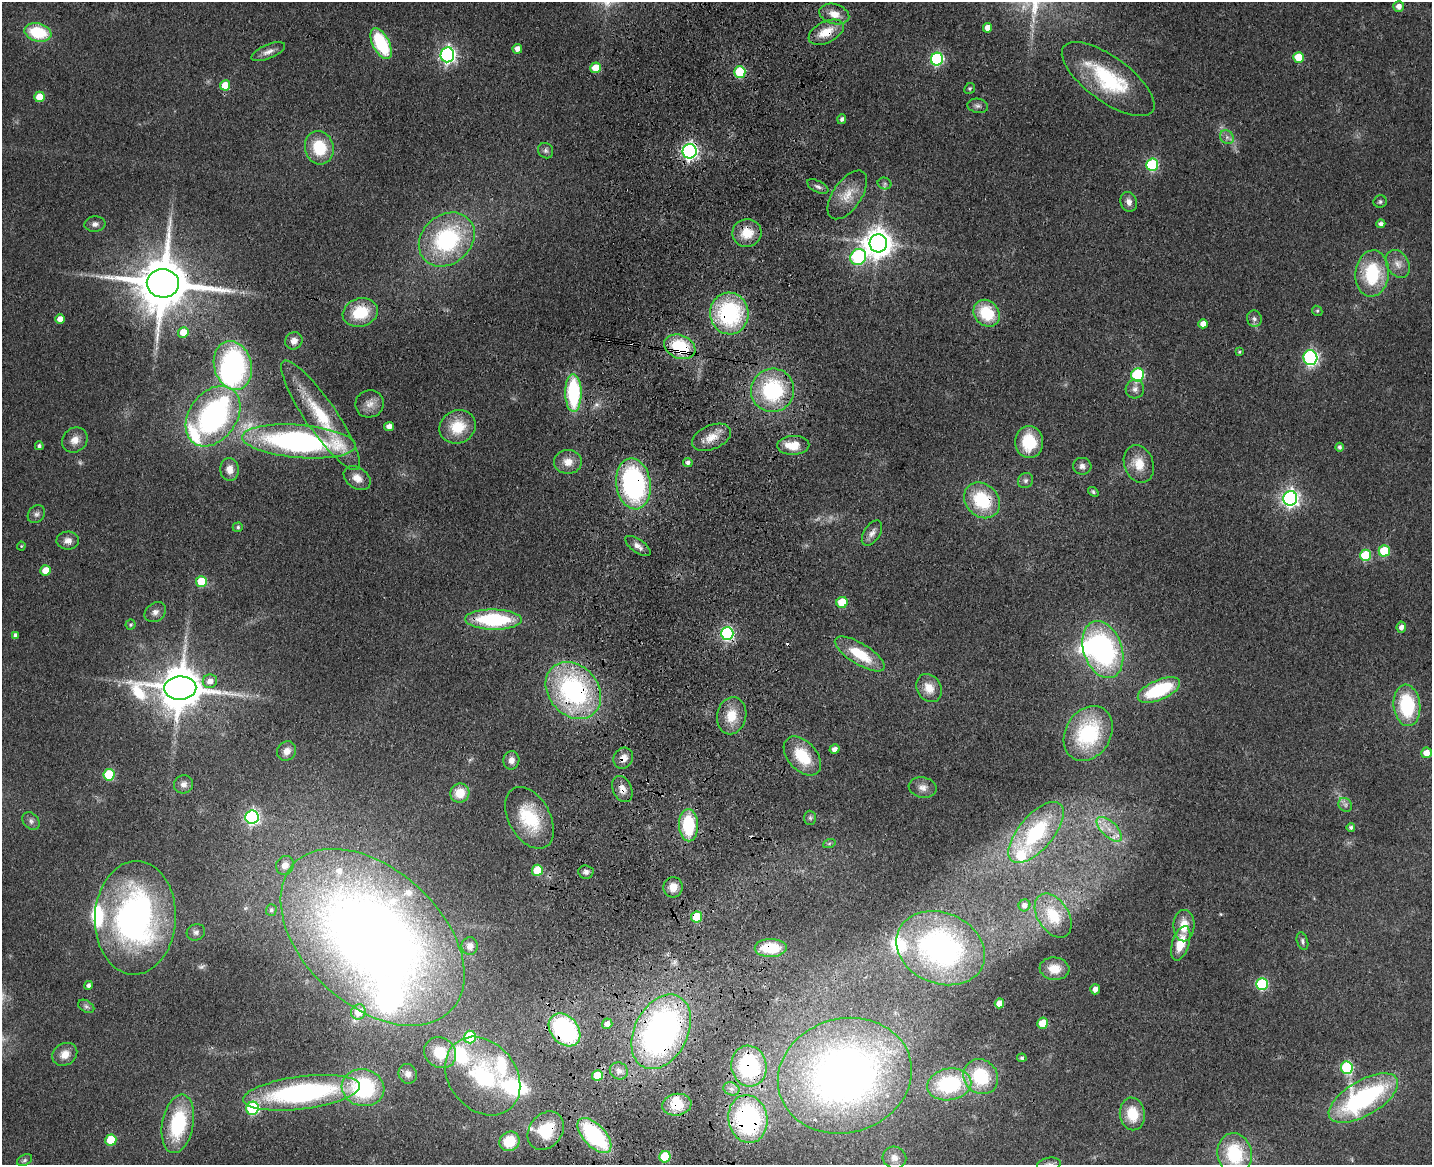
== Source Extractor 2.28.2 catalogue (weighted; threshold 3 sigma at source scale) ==
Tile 5 of 3 x 4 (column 2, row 2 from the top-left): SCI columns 1764-3193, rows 2343-3505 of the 4844 x 4684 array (HDU 1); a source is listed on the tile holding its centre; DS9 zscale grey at full resolution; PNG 1434 x 1167 px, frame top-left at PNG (2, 2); each listed source drawn as its Kron ellipse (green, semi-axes under 4 px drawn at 4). Shown black and unused: <1% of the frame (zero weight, under 3 of 4 exposures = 6% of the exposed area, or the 3 px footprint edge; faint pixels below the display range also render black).
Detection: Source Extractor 2.28.2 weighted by HDU 2 'WHT'; one run over the whole footprint, this tile lists its part. Background 0.0658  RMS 0.0061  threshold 0.0276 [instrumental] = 3 sigma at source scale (4.5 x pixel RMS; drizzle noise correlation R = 1.50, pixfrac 1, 0.05/0.05 arcsec/px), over >= 5 px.
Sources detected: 209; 3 too faint to see at this stretch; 4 inside a brighter object's white glare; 4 cosmic-ray / hot-pixel residue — neither listed nor drawn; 13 inside a brighter listed object's ellipse — not listed separately; the other 185 listed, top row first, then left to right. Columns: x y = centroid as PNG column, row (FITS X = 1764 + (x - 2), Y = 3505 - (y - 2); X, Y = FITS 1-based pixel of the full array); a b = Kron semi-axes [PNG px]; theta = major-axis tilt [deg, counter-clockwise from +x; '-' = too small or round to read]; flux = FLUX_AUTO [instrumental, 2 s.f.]
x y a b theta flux
1399 6 5 5 - 4.4
834 14 15 10 -16 7
988 28 5 4 - 6.2
38 32 13 9 -13 29
826 32 19 10 26 13
381 44 17 8 -63 44
517 49 5 4 - 3.5
268 52 18 7 23 4.1
447 55 7 7 - 200
1299 57 5 5 - 18
937 59 6 6 - 87
596 68 5 5 - 15
740 72 6 5 - 38
1108 79 55 22 -36 53
225 85 5 5 - 14
970 88 5 5 - 1.1
40 97 5 5 - 14
978 106 10 7 -9 2.1
842 119 5 4 - 1.9
1227 137 7 6 - 2.2
319 148 17 14 -75 24
546 151 8 7 - 2
690 151 7 7 - 220
1152 165 6 6 - 60
885 183 7 5 -21 1.4
818 186 11 5 -27 2.2
847 195 28 14 55 12
1129 202 10 8 -73 3.5
1380 202 6 6 - 1.4
95 224 10 7 5 2.7
1381 224 4 4 - 2.1
747 233 14 14 - 13
447 239 30 24 40 76
878 243 9 9 - 900
858 257 8 7 - 85
1398 264 15 11 -58 5.9
1372 274 23 17 84 39
163 283 16 14 -4 4500
1317 311 5 5 - 0.92
360 312 18 14 18 24
729 313 21 19 -84 74
987 313 14 12 -48 27
60 319 5 4 - 6.2
1254 319 8 7 - 2.3
1203 324 5 4 - 4.9
183 332 5 5 - 9.5
294 341 9 8 - 4
680 347 16 11 -21 37
1239 352 4 4 - 0.78
1310 358 7 7 - 100
233 365 25 19 -74 110
1138 375 7 6 - 66
1135 389 9 9 - 3.1
773 390 22 21 - 60
573 393 19 8 -89 61
370 404 14 13 - 6.2
321 415 66 15 -55 39
213 416 33 23 54 120
389 426 5 4 - 4.4
458 427 18 16 25 20
711 437 20 12 24 9.4
75 440 13 12 - 6.2
299 441 57 16 -5 190
1029 442 16 14 -86 24
793 445 16 9 3 12
39 446 4 4 - 1.6
1340 447 4 4 - 1.7
568 462 14 12 1 7.5
688 463 5 4 - 1.9
1139 464 19 14 -70 12
1082 466 9 8 - 3
230 469 11 9 -87 6.1
357 478 14 10 -34 6.3
1025 480 8 7 - 1.9
633 484 25 17 -82 120
1093 492 6 4 -38 1.2
1290 498 7 7 - 260
982 500 19 16 -43 35
36 514 10 8 46 2.4
238 527 5 4 - 1.1
872 533 14 8 57 3.8
68 541 11 9 1 4
21 546 4 4 - 0.59
638 546 15 6 -35 3.8
1384 551 5 5 - 32
1366 555 6 5 - 36
45 570 5 5 - 11
201 582 5 5 - 29
842 602 5 5 - 17
155 612 11 9 36 3.4
493 620 28 10 -1 57
131 625 5 5 - 1.1
1401 627 5 4 - 3.4
727 633 6 6 - 120
15 635 4 4 - 2
1103 649 29 19 -71 120
860 654 28 10 -32 23
210 681 7 7 - 5.4
180 688 16 11 2 2700
929 688 15 12 -56 8.8
1159 690 22 10 23 47
573 691 31 24 -48 110
1407 705 21 13 -84 43
732 716 19 14 79 13
1088 733 29 22 59 61
835 749 5 4 - 3.6
287 751 10 9 - 4.9
1426 753 5 5 - 5.7
802 756 23 14 -48 23
623 758 11 9 57 6
511 760 9 8 - 3.9
109 775 6 5 - 38
184 784 9 9 - 3.5
923 787 14 10 -10 4.6
622 789 14 9 -66 5.7
460 793 9 9 - 12
1345 805 7 6 - 2.1
252 817 7 6 - 150
529 818 33 20 -61 35
810 818 7 6 - 1.4
31 821 10 7 -48 2.3
688 825 16 9 -88 35
1351 827 4 4 - 1.5
1109 829 16 7 -43 7.4
1036 832 38 17 49 65
829 844 6 4 20 0.95
285 865 10 8 62 5.2
537 870 6 5 - 24
586 872 7 6 - 2.1
673 887 10 9 - 7.3
1024 905 6 5 - 3.7
271 910 6 5 - 1.3
1053 916 24 15 -57 20
697 917 5 5 - 21
135 918 57 40 87 210
1184 926 16 10 89 11
196 932 9 8 - 2.4
372 937 108 68 -42 760
1302 941 9 5 -72 1.8
1181 943 18 8 72 15
470 946 8 8 - 3.5
771 948 16 9 1 22
941 948 46 35 -23 150
1054 969 15 11 -6 11
1262 984 6 6 - 63
88 985 4 4 - 2.1
1095 989 5 5 - 3.6
999 1003 5 4 - 7.5
86 1006 9 5 -29 1.9
358 1012 8 7 - 11
1043 1023 5 5 - 13
607 1024 5 5 - 4.1
565 1030 18 13 -49 82
661 1032 39 26 63 230
470 1037 6 6 - 42
440 1053 17 14 -38 18
65 1054 13 11 34 6.4
1022 1058 5 4 - 1.3
749 1066 20 17 -78 70
1347 1068 6 6 - 61
619 1071 9 8 - 3.2
408 1074 10 9 - 3.6
597 1075 5 5 - 15
483 1076 43 33 -50 71
845 1076 68 57 16 410
981 1077 18 16 -48 36
949 1084 22 16 10 60
363 1088 21 18 -12 64
731 1089 8 6 -20 2.7
302 1093 59 16 7 130
1363 1098 39 17 30 110
677 1105 15 11 8 16
253 1108 6 6 - 76
1132 1114 16 12 -81 17
748 1119 24 19 -79 110
178 1124 29 15 79 50
546 1131 21 16 51 28
594 1136 22 11 -46 75
111 1140 6 5 - 25
509 1141 10 9 - 20
1235 1154 21 17 -77 36
665 1157 6 5 - 36
894 1158 12 11 - 4.5
24 1160 8 5 27 1.4
1049 1164 12 6 10 2.4
Overlapping masked pixels (flux is a lower limit): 25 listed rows (the first 20) at x y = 826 32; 740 72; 1108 79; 690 151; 747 233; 163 283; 729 313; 680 347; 573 393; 711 437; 633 484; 982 500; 727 633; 573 691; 623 758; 622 789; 697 917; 771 948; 565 1030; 661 1032
Isophote crosses this tile's border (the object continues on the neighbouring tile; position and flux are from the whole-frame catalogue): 1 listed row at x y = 1049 1164